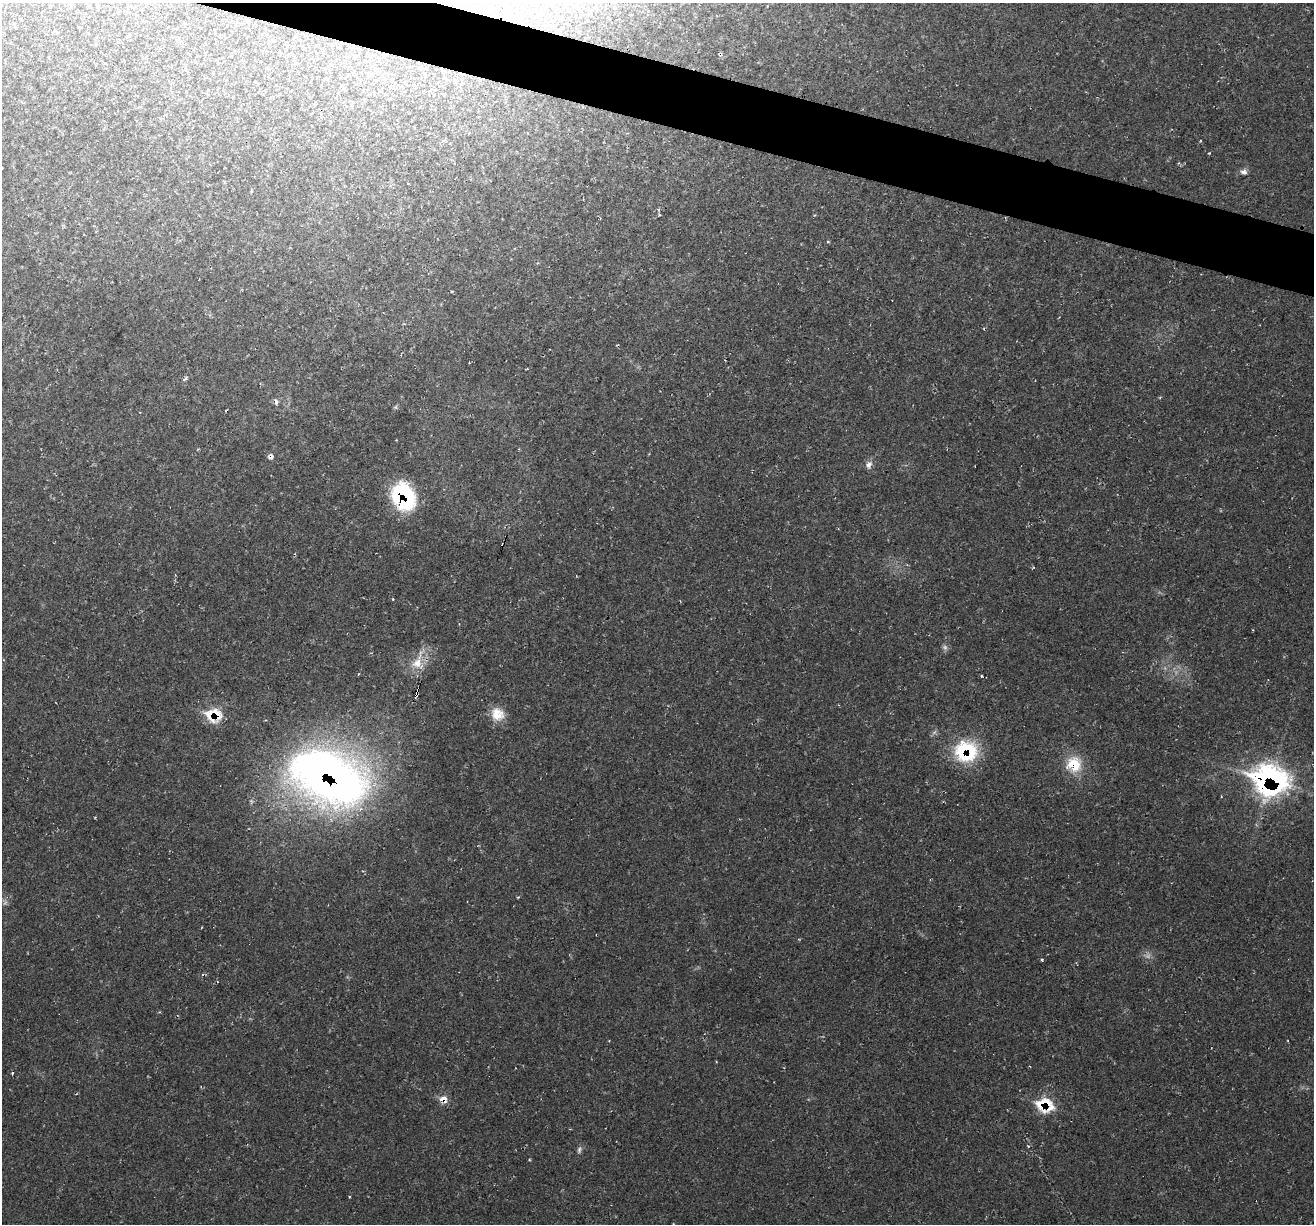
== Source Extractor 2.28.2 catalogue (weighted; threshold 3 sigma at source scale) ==
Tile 11 of 4 x 4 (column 3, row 3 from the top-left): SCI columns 2627-3938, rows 1351-2572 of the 5255 x 5276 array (HDU 1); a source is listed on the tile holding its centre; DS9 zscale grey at full resolution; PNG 1316 x 1226 px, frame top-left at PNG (2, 3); no overlay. Shown black and unused: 4% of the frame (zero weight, under 2 of 3 exposures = <1% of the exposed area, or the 3 px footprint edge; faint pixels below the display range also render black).
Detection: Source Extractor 2.28.2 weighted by HDU 2 'WHT'; one run over the whole footprint, this tile lists its part. Background 0.0231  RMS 0.0062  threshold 0.0277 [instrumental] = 3 sigma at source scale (4.5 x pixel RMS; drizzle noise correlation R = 1.50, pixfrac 1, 0.05/0.05 arcsec/px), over >= 5 px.
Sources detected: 30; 2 too faint to see at this stretch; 2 cosmic-ray / hot-pixel residue — not listed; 3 inside a brighter listed object's ellipse — not listed separately; the other 23 listed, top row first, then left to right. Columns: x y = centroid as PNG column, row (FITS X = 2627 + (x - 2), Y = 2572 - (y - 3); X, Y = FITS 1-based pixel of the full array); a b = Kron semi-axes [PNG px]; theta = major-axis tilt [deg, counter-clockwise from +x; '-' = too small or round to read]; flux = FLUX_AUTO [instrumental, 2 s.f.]
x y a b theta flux
476 10 6 4 -15 1.3
1244 172 9 6 -1 2.3
185 379 8 3 19 1.1
1160 397 4 3 - 0.58
276 402 9 5 -89 1.8
271 457 8 6 22 1.8
869 465 11 8 70 3
404 496 26 19 -62 60
417 663 16 13 43 9.6
981 676 3 2 - 0.73
417 693 6 3 72 17
497 714 18 16 -42 10
214 715 22 16 -6 17
966 751 26 24 -8 41
1074 764 21 19 -53 17
329 777 90 57 -22 400
1271 779 29 25 -20 160
1042 959 4 3 - 0.71
444 1099 11 9 -27 5
1041 1105 23 13 -47 12
579 1150 9 5 80 1.6
529 1159 4 2 - 0.52
349 1197 3 2 - 0.62
Overlapping masked pixels (flux is a lower limit): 10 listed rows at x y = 476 10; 404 496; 417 693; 214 715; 966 751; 1074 764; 329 777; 1271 779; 444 1099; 1041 1105